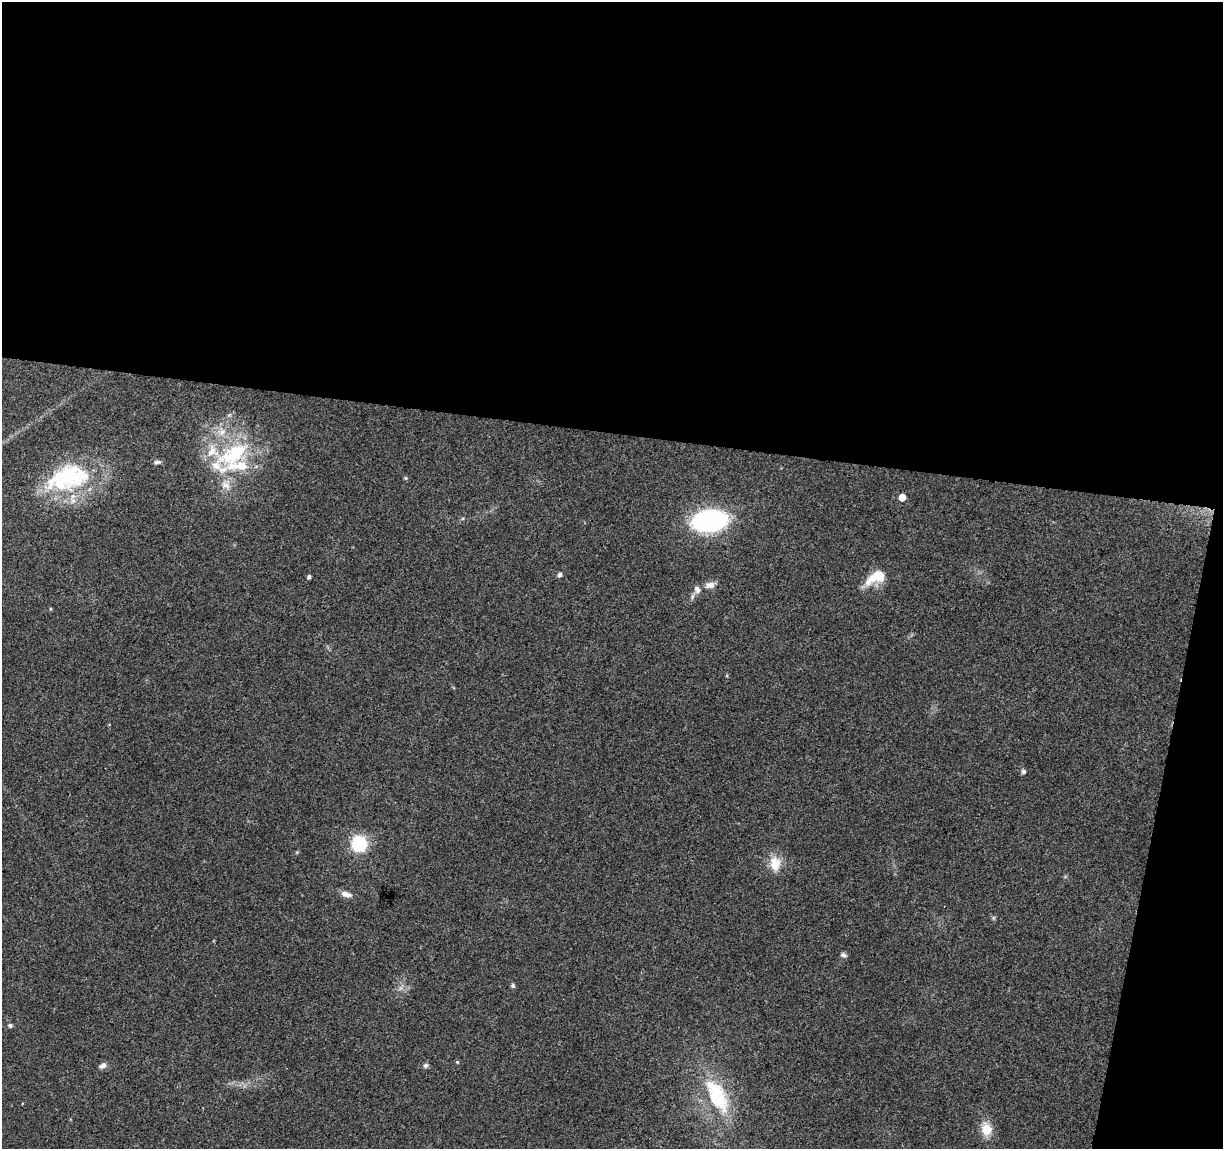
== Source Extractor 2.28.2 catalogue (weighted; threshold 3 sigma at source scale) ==
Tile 4 of 4 x 4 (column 4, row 1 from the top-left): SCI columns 3663-4883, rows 3666-4812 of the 4891 x 5096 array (HDU 1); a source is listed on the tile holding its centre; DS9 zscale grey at full resolution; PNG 1225 x 1151 px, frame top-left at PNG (2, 2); no overlay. Shown black and unused: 41% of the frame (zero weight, under 3 of 4 exposures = <1% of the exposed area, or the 3 px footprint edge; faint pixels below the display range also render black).
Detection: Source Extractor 2.28.2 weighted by HDU 2 'WHT'; one run over the whole footprint, this tile lists its part. Background 0.0914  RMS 0.0061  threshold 0.0273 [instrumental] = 3 sigma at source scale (4.5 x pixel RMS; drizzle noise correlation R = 1.50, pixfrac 1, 0.0396/0.0396 arcsec/px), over >= 5 px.
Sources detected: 29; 4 inside a brighter listed object's ellipse — not listed separately; the other 25 listed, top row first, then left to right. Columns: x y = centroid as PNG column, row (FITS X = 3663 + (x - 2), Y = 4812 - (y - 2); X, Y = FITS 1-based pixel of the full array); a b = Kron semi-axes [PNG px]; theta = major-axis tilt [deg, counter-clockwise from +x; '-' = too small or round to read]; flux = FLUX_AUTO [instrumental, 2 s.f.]
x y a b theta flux
222 432 9 7 16 3.4
234 454 48 22 32 46
157 462 10 5 2 1.6
65 477 52 35 23 60
406 478 5 4 - 0.74
226 485 13 9 -24 4.6
902 497 5 5 - 7.3
709 521 32 19 5 86
560 575 5 5 - 1.7
309 577 4 3 - 1.5
876 577 28 13 26 14
710 585 13 8 10 3.7
697 590 11 8 -66 2.8
1023 771 5 5 - 1.8
359 843 7 6 - 130
775 864 19 13 -89 9.8
346 894 14 7 -16 3.5
843 955 7 6 - 1.5
513 986 6 5 - 1.1
10 1025 6 5 - 1.1
457 1062 5 4 - 0.68
103 1065 10 6 32 2.2
426 1065 7 6 - 1.4
717 1096 46 22 -63 42
987 1129 17 14 -77 8.5